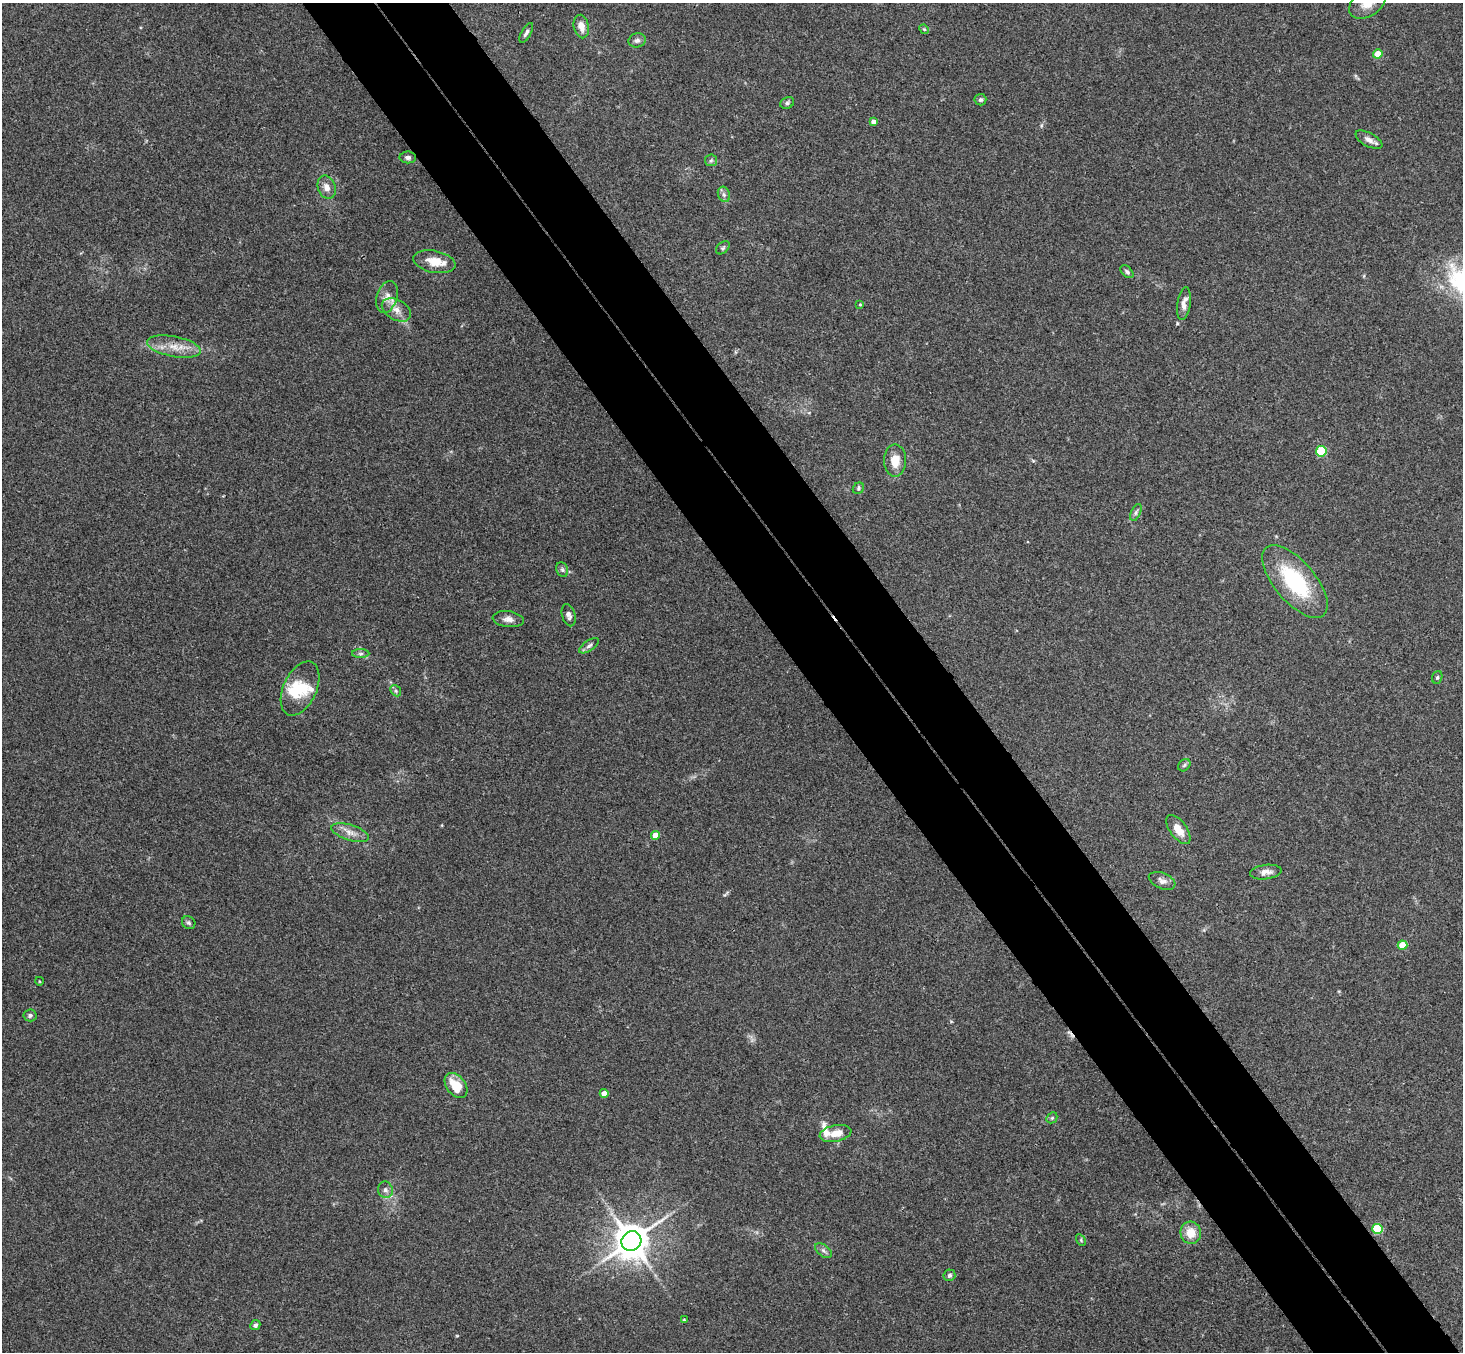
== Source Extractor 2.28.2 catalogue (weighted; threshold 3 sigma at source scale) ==
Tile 6 of 4 x 4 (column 2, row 2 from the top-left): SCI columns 1515-2975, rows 3033-4382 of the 5946 x 5927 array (HDU 1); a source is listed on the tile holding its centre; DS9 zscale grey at full resolution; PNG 1465 x 1354 px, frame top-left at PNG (2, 3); each listed source drawn as its Kron ellipse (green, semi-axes under 4 px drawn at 4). Shown black and unused: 10% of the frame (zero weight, under 3 of 4 exposures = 6% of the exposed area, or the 3 px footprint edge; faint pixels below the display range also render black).
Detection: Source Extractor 2.28.2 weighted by HDU 2 'WHT'; one run over the whole footprint, this tile lists its part. Background 0.204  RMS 0.0083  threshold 0.0372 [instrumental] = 3 sigma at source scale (4.5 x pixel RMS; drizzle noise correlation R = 1.50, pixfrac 1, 0.05/0.05 arcsec/px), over >= 5 px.
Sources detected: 62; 1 inside a brighter object's white glare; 1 cosmic-ray / hot-pixel residue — neither listed nor drawn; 2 inside a brighter listed object's ellipse — not listed separately; the other 58 listed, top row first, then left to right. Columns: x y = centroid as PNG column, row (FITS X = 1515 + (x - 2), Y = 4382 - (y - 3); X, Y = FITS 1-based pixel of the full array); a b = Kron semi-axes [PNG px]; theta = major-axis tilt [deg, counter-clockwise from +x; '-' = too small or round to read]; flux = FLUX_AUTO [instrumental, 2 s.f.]
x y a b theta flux
1367 3 20 13 36 13
581 26 12 7 -78 7.1
924 29 5 4 - 1
526 33 11 4 60 2.4
637 40 9 7 15 2.8
1378 54 4 4 - 18
980 100 6 5 - 1.7
787 103 7 5 22 1.8
873 121 4 4 - 3.2
1369 140 15 6 -28 4.7
408 157 8 6 -1 2.9
711 160 6 5 - 1.7
327 187 12 8 -70 5.9
724 194 8 6 -70 2.5
723 248 8 5 40 1.5
434 262 21 11 -12 14
1127 272 8 4 -44 1.8
387 297 16 10 72 7.2
1184 303 17 6 82 5.8
860 304 4 3 - 0.84
396 310 16 10 -30 8.2
174 347 27 10 -11 14
1321 451 5 5 - 47
895 460 16 11 -90 12
858 488 6 5 - 1.4
1136 512 9 5 64 2.3
562 570 7 5 -68 1.8
1295 582 44 20 -50 71
569 615 11 6 -74 3.2
508 619 16 8 -6 5.1
589 646 11 5 34 2.6
361 654 8 4 0 1.8
1437 677 6 5 - 1.3
300 689 29 16 65 25
396 691 6 4 -47 1.5
1184 765 7 5 45 1.5
1178 829 17 8 -53 10
350 833 19 8 -18 7.4
655 835 4 4 - 9.5
1266 872 16 7 7 5.5
1162 881 14 8 -22 4.2
189 923 7 6 - 1.7
1403 945 5 4 - 22
39 981 4 3 - 0.66
30 1015 6 6 - 2.1
456 1086 14 9 -52 19
604 1093 4 4 - 7.8
1052 1118 6 5 - 1.3
835 1133 16 8 11 10
385 1190 8 7 - 3.2
1377 1229 5 5 - 49
1191 1233 11 10 - 13
1081 1240 6 4 -60 1.1
631 1241 10 9 - 2000
823 1251 9 5 -38 2.6
949 1275 6 5 - 1.8
684 1320 4 3 - 0.99
255 1325 5 5 - 2.2
Isophote crosses this tile's border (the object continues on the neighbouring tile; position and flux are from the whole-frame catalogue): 1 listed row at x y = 1367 3